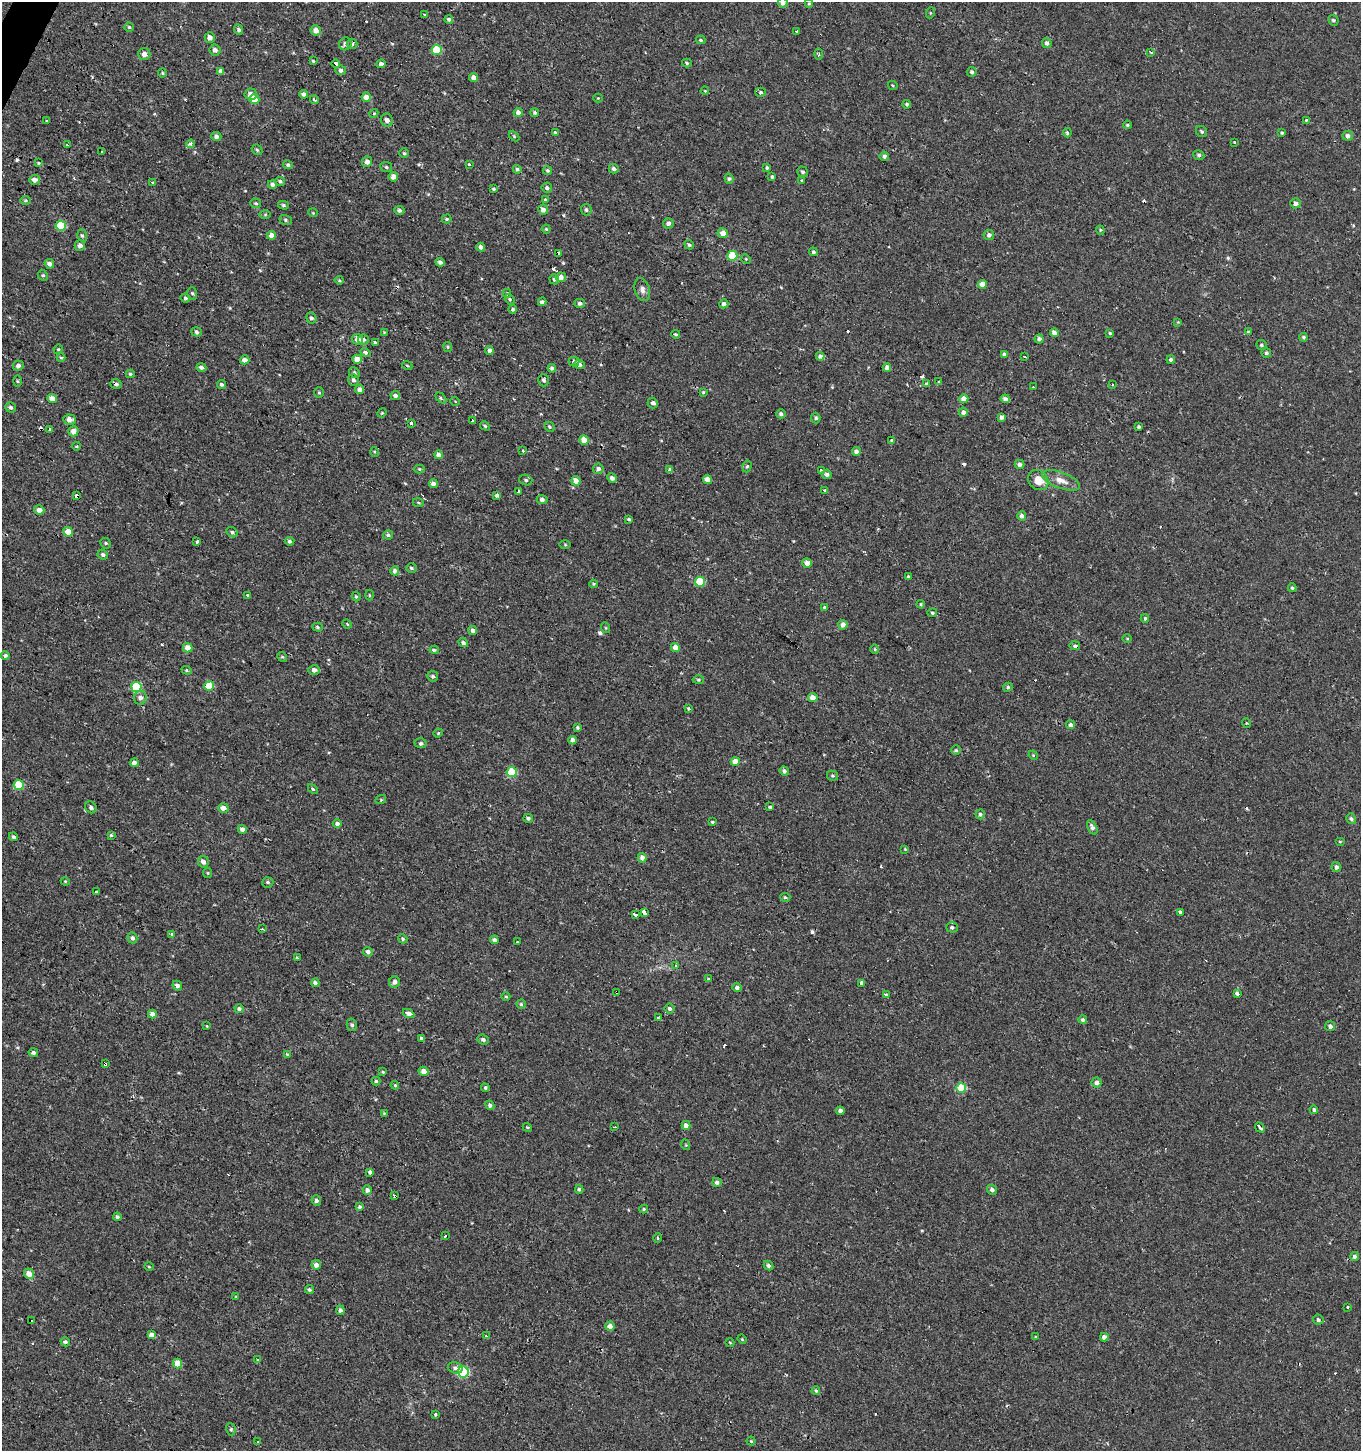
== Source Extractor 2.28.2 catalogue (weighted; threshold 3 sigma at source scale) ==
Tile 11 of 4 x 4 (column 3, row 3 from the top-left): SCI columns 2918-4276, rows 1495-2943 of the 5950 x 5842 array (HDU 1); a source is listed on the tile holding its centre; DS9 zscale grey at full resolution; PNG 1363 x 1453 px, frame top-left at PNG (2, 2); each listed source drawn as its Kron ellipse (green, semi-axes under 4 px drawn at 4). Shown black and unused: <1% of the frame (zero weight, under 2 of 3 exposures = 3% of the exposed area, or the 3 px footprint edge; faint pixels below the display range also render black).
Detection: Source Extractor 2.28.2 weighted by HDU 2 'WHT'; one run over the whole footprint, this tile lists its part. Background -4.14e-04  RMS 0.0023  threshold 0.0104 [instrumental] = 3 sigma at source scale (4.5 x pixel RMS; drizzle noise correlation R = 1.50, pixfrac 1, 0.0396/0.0396 arcsec/px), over >= 5 px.
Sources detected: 429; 29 cosmic-ray / hot-pixel residue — neither listed nor drawn; the other 400 listed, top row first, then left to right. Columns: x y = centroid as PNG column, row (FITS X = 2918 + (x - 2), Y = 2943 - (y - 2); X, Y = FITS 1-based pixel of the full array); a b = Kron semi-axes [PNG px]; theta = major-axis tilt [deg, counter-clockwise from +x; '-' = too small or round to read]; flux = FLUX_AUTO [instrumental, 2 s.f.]
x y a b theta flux
783 3 5 4 - 1.1
809 3 4 4 - 0.27
930 13 5 3 - 0.21
424 15 3 3 - 7.1
449 19 4 4 - 0.44
1333 20 5 4 - 0.41
129 27 4 4 - 0.32
239 30 5 4 - 0.58
316 30 5 5 - 1.7
797 32 3 3 - 3.3
210 37 5 5 - 1.3
701 40 4 4 - 0.44
1047 43 5 4 - 0.77
345 44 6 6 - 0.9
352 44 5 5 - 0.55
215 50 5 5 - 0.96
437 50 5 5 - 8.7
1151 52 3 3 - 0.65
144 54 6 6 - 1.4
819 54 6 4 90 0.32
313 61 3 3 - 0.29
687 63 5 4 - 0.35
336 64 4 3 - 5.5
381 64 5 4 - 0.76
341 70 5 5 - 0.71
221 71 4 4 - 1.3
972 72 5 4 - 0.58
162 73 4 4 - 0.24
474 78 4 4 - 1.5
893 85 5 3 - 0.23
705 91 4 3 - 0.19
760 92 5 4 - 0.35
251 94 6 5 - 0.94
304 94 4 4 - 0.67
366 97 4 4 - 1.8
598 98 4 4 - 0.22
254 99 5 5 - 3
314 100 5 3 - 0.46
907 104 4 4 - 0.35
374 113 4 3 - 0.21
518 113 4 4 - 1.4
535 113 4 4 - 0.42
387 120 6 6 - 0.96
1306 120 3 2 - 0.64
47 121 3 2 - 0.27
1127 125 4 3 - 0.28
1201 131 6 5 - 0.47
555 132 3 3 - 1.4
1067 133 4 4 - 0.49
1282 133 4 3 - 0.31
216 136 5 4 - 0.75
514 136 6 4 -46 0.29
1348 136 5 5 - 0.86
1234 142 3 3 - 0.9
191 144 4 3 - 4.7
67 145 3 3 - 0.28
257 150 6 4 -44 0.33
102 152 3 3 - 1.8
404 153 5 4 - 0.3
1199 155 6 5 - 0.51
884 156 4 4 - 0.67
367 162 5 5 - 1.3
39 163 4 3 - 0.26
470 164 3 3 - 1.3
288 165 5 4 - 0.5
386 167 6 5 - 0.39
767 168 4 4 - 0.43
517 169 5 4 - 0.4
614 169 5 4 - 0.71
547 170 5 4 - 0.39
802 172 6 5 - 0.47
393 177 5 4 - 1.4
772 177 3 3 - 2.8
729 179 5 4 - 0.37
34 180 5 5 - 1.3
280 181 5 4 - 0.5
802 181 3 2 - 0.75
152 182 3 3 - 1.3
272 184 4 4 - 0.68
547 188 5 5 - 0.6
494 189 3 3 - 0.28
25 200 5 4 - 0.34
546 200 3 3 - 1.9
256 203 5 5 - 0.35
1295 203 5 5 - 0.86
283 205 5 4 - 0.37
399 210 5 4 - 0.61
543 210 5 5 - 1.4
586 210 5 5 - 0.51
313 213 5 3 - 0.17
265 215 6 4 1 0.31
447 219 5 4 - 0.29
286 220 6 5 - 0.4
668 223 5 5 - 0.8
61 226 5 5 - 8.1
546 229 4 4 - 0.26
1100 230 5 3 - 0.24
723 233 5 5 - 1.8
82 235 6 4 -72 0.4
271 235 4 4 - 1.4
989 235 5 5 - 0.69
80 245 5 5 - 1
689 245 5 4 - 0.39
481 247 4 4 - 0.89
813 252 4 4 - 0.46
559 254 3 3 - 3.8
732 256 5 5 - 9.3
746 259 5 4 - 0.29
440 262 4 4 - 0.74
49 264 5 4 - 0.91
43 275 6 4 -65 0.33
561 277 5 4 - 1.3
554 279 5 5 - 0.52
339 280 4 4 - 0.25
982 284 4 4 - 1.9
642 289 11 7 -74 1.1
192 293 6 5 - 0.38
507 293 4 3 - 0.46
185 298 5 4 - 0.46
510 299 5 4 - 0.37
542 302 4 4 - 0.67
580 303 5 4 - 0.73
724 304 5 4 - 0.74
513 309 4 4 - 0.45
311 318 5 5 - 0.58
1178 322 4 4 - 0.18
196 332 5 4 - 0.42
384 332 3 3 - 0.16
1248 332 4 4 - 0.22
1054 333 4 4 - 1.4
1110 333 3 3 - 0.27
676 334 4 3 - 0.34
1304 337 4 4 - 0.41
357 339 5 5 - 1.7
363 339 5 5 - 0.62
1039 339 4 4 - 0.71
375 342 3 3 - 2
1261 345 5 5 - 0.42
448 347 5 4 - 0.29
58 349 5 4 - 0.27
489 350 4 4 - 0.85
365 352 5 4 - 0.54
1266 353 5 5 - 0.39
1004 354 4 4 - 0.61
820 356 4 4 - 0.79
1025 357 3 2 - 0.35
61 358 4 4 - 0.31
357 359 4 4 - 2
245 360 5 4 - 1.5
1171 360 4 4 - 0.51
574 362 5 5 - 0.56
407 365 5 3 - 0.26
579 365 5 4 - 0.82
18 366 5 5 - 0.85
201 367 5 4 - 0.69
887 367 4 4 - 1
552 368 4 4 - 0.58
354 373 6 5 - 0.4
130 374 4 4 - 0.31
353 380 6 5 - 0.65
544 380 6 5 - 0.57
17 381 6 4 -89 0.28
939 382 4 3 - 0.74
116 384 6 4 -14 0.63
222 384 4 4 - 0.53
927 384 3 3 - 0.79
1113 385 3 2 - 0.2
1033 387 3 3 - 0.27
359 389 4 4 - 1
703 392 4 4 - 0.28
319 393 5 4 - 0.3
395 395 5 4 - 0.6
441 398 6 4 -45 0.32
52 399 5 4 - 1.6
964 399 4 4 - 2.3
1005 399 5 4 - 0.87
455 401 4 3 - 0.16
653 403 5 5 - 0.68
11 407 5 5 - 0.56
963 412 4 4 - 0.82
382 413 5 4 - 0.21
781 414 5 4 - 0.67
1002 417 4 4 - 0.73
816 418 5 4 - 0.51
69 420 6 5 - 1.2
472 420 3 3 - 1.2
411 423 4 3 - 1.6
485 426 5 4 - 0.37
549 427 5 4 - 0.36
1139 427 4 3 - 0.43
50 429 3 3 - 0.95
73 431 5 5 - 1.6
584 440 5 4 - 2.6
892 440 3 3 - 1.4
77 446 4 3 - 0.18
523 450 3 3 - 1.2
375 452 5 3 - 0.22
856 452 4 4 - 0.98
438 455 4 4 - 1.3
1020 464 5 4 - 0.98
747 466 6 4 72 0.36
419 469 5 4 - 0.26
598 469 5 5 - 0.9
670 470 4 4 - 0.77
821 470 4 3 - 1.4
827 474 5 4 - 0.77
612 478 5 4 - 0.88
526 480 7 5 -18 0.44
707 480 4 4 - 1.9
1038 480 11 9 -43 2.9
1061 480 20 8 -20 2.3
576 481 5 4 - 1.9
433 484 4 4 - 1
824 490 3 3 - 0.63
518 491 3 3 - 1.6
497 495 4 4 - 0.48
77 496 3 3 - 6.7
542 500 5 4 - 0.68
418 503 5 3 - 0.27
39 510 5 4 - 1.3
1022 516 4 4 - 0.9
629 519 3 3 - 0.39
68 532 5 4 - 3
232 532 6 4 -29 0.48
388 535 5 4 - 0.47
289 541 5 4 - 0.39
197 542 4 3 - 2.2
106 543 5 5 - 0.47
565 545 6 4 -2 0.22
103 555 5 4 - 0.64
807 563 5 4 - 1.4
411 568 5 4 - 0.46
395 571 4 4 - 0.79
908 577 4 4 - 0.36
700 582 5 5 - 8.5
593 584 4 3 - 0.25
1292 588 4 4 - 0.34
248 595 3 3 - 2.7
369 595 5 3 - 0.24
356 596 5 4 - 0.29
921 604 4 3 - 0.24
825 608 3 3 - 3.7
932 613 4 4 - 0.33
1145 618 4 3 - 0.4
347 624 5 4 - 0.24
843 625 5 4 - 1.3
317 627 5 4 - 0.38
606 628 5 3 - 0.22
473 630 4 4 - 0.87
1127 639 5 3 - 0.2
463 643 5 4 - 0.62
1075 646 5 4 - 0.56
675 647 4 4 - 1.7
188 648 5 4 - 1.7
875 649 5 3 - 0.25
434 650 4 4 - 0.37
5 655 4 4 - 0.41
282 657 5 4 - 0.27
187 670 5 4 - 0.29
314 670 6 4 -2 1.1
433 676 5 5 - 0.5
698 680 6 4 -2 0.33
209 686 5 4 - 6.2
136 687 5 5 - 11
1008 687 5 4 - 0.48
813 697 5 4 - 1.7
140 698 7 6 - 0.99
688 709 3 3 - 1
1246 723 5 3 - 0.2
1070 725 4 4 - 0.83
578 728 3 3 - 0.32
438 733 4 4 - 0.25
573 740 4 4 - 1.1
421 743 6 4 3 0.46
956 750 4 4 - 0.34
1033 755 5 4 - 0.23
735 761 4 4 - 2.1
134 763 4 4 - 0.98
784 771 5 4 - 0.62
512 772 5 5 - 9.5
832 776 5 5 - 0.44
19 785 5 5 - 8.8
313 789 6 3 -45 0.31
381 799 5 3 - 0.22
91 807 6 5 - 0.62
770 807 4 3 - 0.35
223 808 5 4 - 1.4
980 814 5 4 - 0.45
528 818 5 4 - 0.52
1351 819 6 4 -56 0.39
712 822 4 3 - 0.3
337 824 4 4 - 0.83
1092 827 8 4 -65 0.76
242 829 4 4 - 0.9
111 835 4 4 - 0.31
13 837 4 4 - 0.47
1340 841 5 3 - 0.21
905 849 3 3 - 0.18
642 858 4 4 - 1.2
203 862 6 5 - 1.1
1336 867 5 4 - 0.78
208 873 5 4 - 0.26
65 881 4 3 - 0.2
268 882 5 5 - 0.43
97 892 3 3 - 2.1
785 897 5 4 - 0.36
644 912 4 3 - 16
1180 912 3 3 - 3.6
635 915 3 3 - 16
952 927 5 5 - 0.58
262 929 3 3 - 0.3
172 934 3 3 - 0.71
132 938 5 5 - 0.56
403 939 5 4 - 0.36
494 940 4 4 - 0.77
518 942 3 3 - 1.6
368 952 5 4 - 0.7
297 958 3 3 - 0.35
676 965 3 3 - 0.53
708 979 3 3 - 0.59
394 982 5 5 - 1.1
315 983 4 3 - 0.58
861 983 4 3 - 1.8
177 986 5 4 - 0.8
737 987 4 4 - 0.79
617 992 3 3 - 0.97
1237 994 4 3 - 2.5
886 995 4 3 - 2.6
506 997 4 3 - 0.26
521 1004 4 4 - 0.34
669 1008 5 5 - 0.64
239 1009 4 4 - 0.57
152 1014 4 4 - 1.4
408 1014 6 4 -26 1.3
658 1018 3 3 - 0.57
1083 1020 4 4 - 0.58
352 1025 6 5 - 0.53
207 1026 4 3 - 0.2
1330 1026 5 5 - 0.73
421 1038 3 3 - 1.9
483 1039 6 4 -24 0.66
33 1053 5 4 - 0.63
287 1054 4 3 - 0.22
105 1064 4 3 - 1.8
424 1071 5 4 - 1.6
383 1072 4 3 - 0.28
376 1081 4 4 - 0.34
1097 1082 5 5 - 1
395 1085 4 3 - 0.22
485 1088 4 3 - 0.33
961 1088 5 5 - 8.5
490 1105 5 4 - 0.53
1314 1110 4 4 - 0.54
840 1111 4 4 - 1.1
384 1113 4 4 - 0.2
686 1125 4 4 - 1.5
527 1127 4 3 - 0.21
615 1127 2 2 - 0.2
1260 1128 5 3 - 1.9
686 1145 5 3 - 0.21
370 1172 4 3 - 1.2
717 1182 4 4 - 0.72
579 1189 4 4 - 0.47
367 1190 5 4 - 0.78
992 1190 5 4 - 0.88
395 1196 4 3 - 1.4
316 1200 5 4 - 0.68
360 1207 4 3 - 0.46
644 1209 4 3 - 0.3
117 1217 4 4 - 0.61
446 1236 3 3 - 1.9
658 1238 5 3 - 0.22
1354 1256 4 4 - 0.63
316 1265 4 4 - 1.3
768 1266 5 4 - 0.53
149 1267 4 3 - 0.22
29 1274 5 5 - 1.9
309 1289 4 4 - 0.39
236 1297 4 3 - 0.22
1348 1307 3 3 - 0.83
340 1310 4 4 - 0.84
1318 1320 5 5 - 0.6
32 1321 3 3 - 1.6
610 1326 4 4 - 1.3
151 1335 4 4 - 1.2
486 1336 3 3 - 0.24
1036 1337 3 3 - 0.22
1104 1337 4 4 - 1.3
742 1339 5 4 - 0.23
65 1342 5 4 - 0.52
730 1343 4 3 - 0.19
258 1359 3 3 - 1.4
177 1363 5 4 - 3.4
455 1368 7 5 -17 0.65
463 1372 5 5 - 18
816 1391 4 3 - 0.34
435 1415 3 3 - 1.2
231 1429 6 5 - 0.4
751 1441 4 4 - 0.3
258 1442 2 2 - 0.23
Overlapping masked pixels (flux is a lower limit): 6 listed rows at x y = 363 339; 116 384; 77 496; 617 992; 105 1064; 395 1196
Isophote crosses this tile's border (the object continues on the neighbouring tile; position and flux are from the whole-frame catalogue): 1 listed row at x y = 783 3